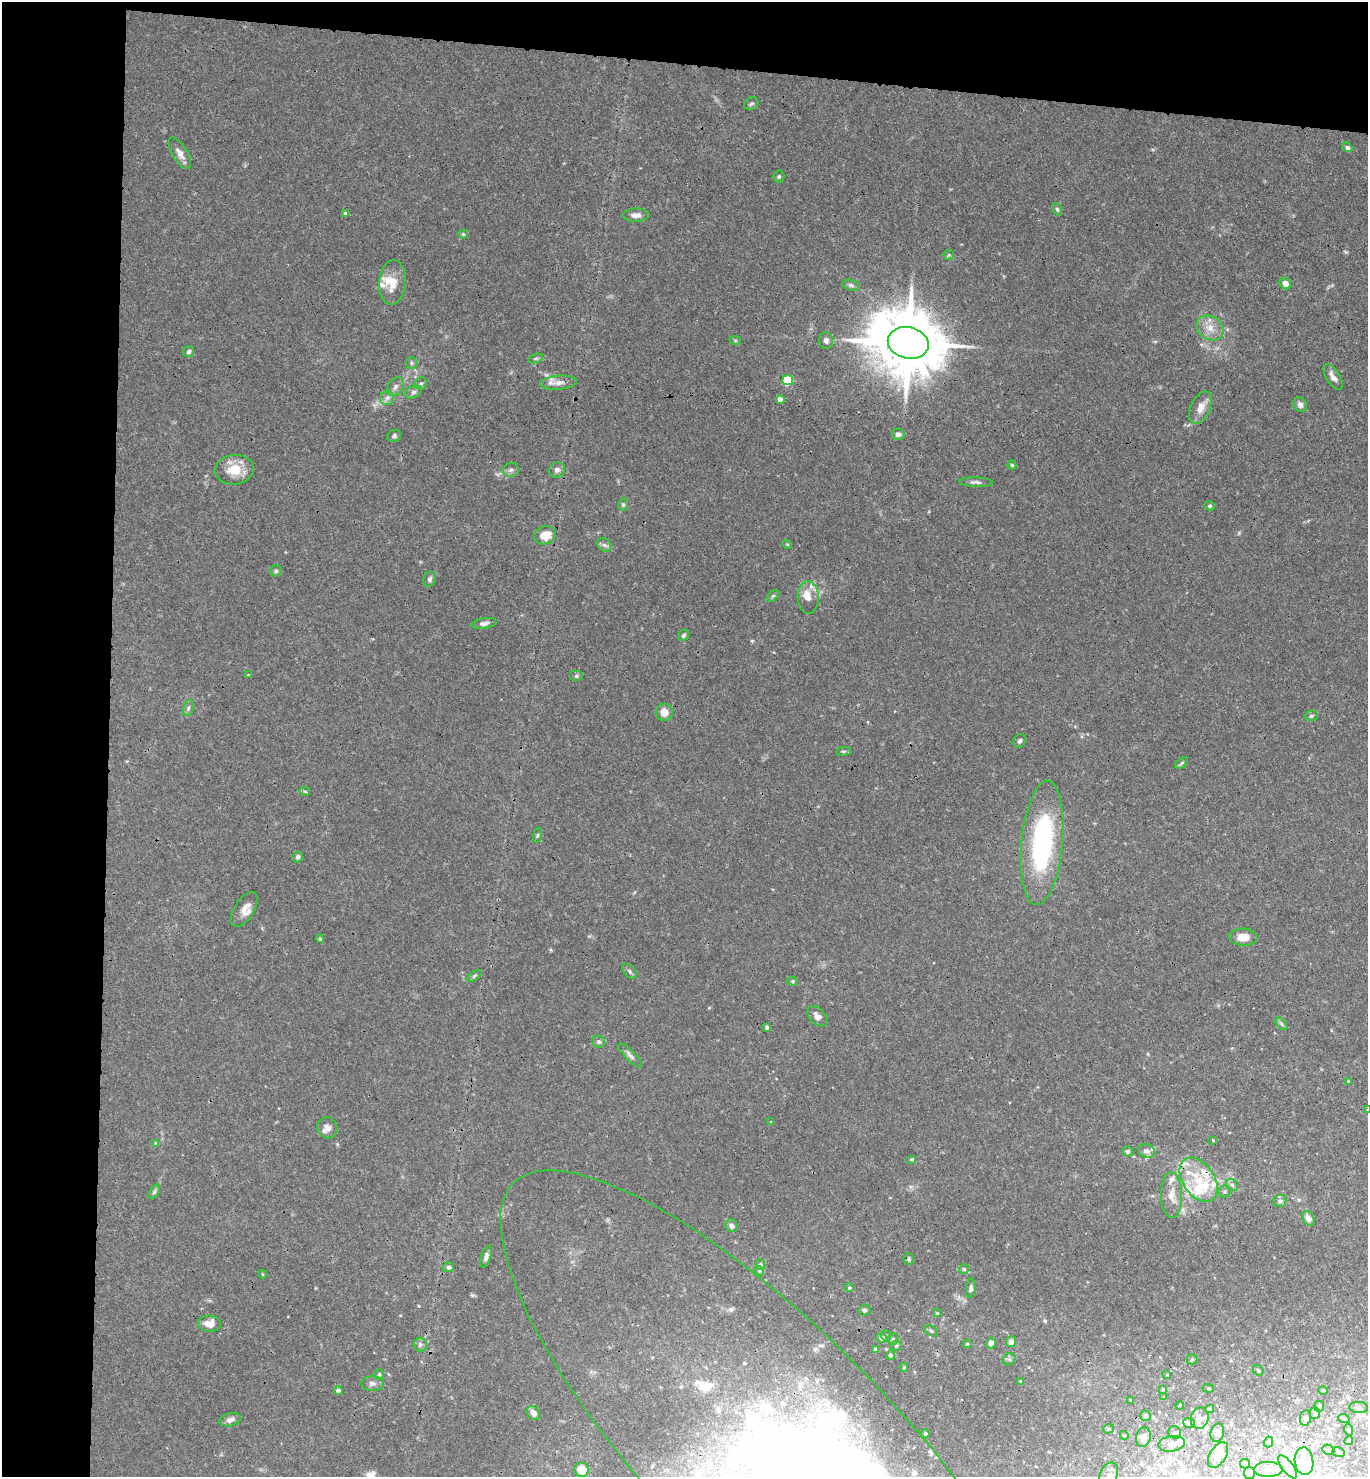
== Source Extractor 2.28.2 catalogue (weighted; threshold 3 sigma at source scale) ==
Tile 1 of 3 x 3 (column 1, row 1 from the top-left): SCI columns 161-1526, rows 2961-4435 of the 4516 x 4442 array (HDU 1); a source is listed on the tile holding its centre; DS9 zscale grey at full resolution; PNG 1370 x 1479 px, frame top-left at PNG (2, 2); each listed source drawn as its Kron ellipse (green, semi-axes under 4 px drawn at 4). Shown black and unused: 12% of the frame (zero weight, under 3 of 4 exposures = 6% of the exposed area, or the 3 px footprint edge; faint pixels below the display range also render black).
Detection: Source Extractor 2.28.2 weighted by HDU 2 'WHT'; one run over the whole footprint, this tile lists its part. Background 0.0362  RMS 0.0029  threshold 0.0131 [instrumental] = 3 sigma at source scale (4.5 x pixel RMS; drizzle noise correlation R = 1.50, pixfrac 1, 0.05/0.05 arcsec/px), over >= 5 px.
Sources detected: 189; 1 inside a brighter object's white glare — neither listed nor drawn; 31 inside a brighter listed object's ellipse — not listed separately; the other 157 listed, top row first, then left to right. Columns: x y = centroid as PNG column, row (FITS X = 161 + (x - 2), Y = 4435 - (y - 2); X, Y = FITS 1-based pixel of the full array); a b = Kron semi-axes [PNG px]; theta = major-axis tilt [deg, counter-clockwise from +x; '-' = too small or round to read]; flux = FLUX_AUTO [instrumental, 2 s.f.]
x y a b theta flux
751 103 7 5 33 0.6
1347 147 6 4 -34 0.63
180 153 17 7 -59 2.2
779 177 6 5 - 0.55
1057 209 6 4 -70 0.48
345 214 4 4 - 0.72
636 215 13 6 2 1.6
463 234 5 4 - 0.34
949 255 5 4 - 0.34
392 282 22 13 85 5
1285 283 6 5 - 2.2
851 285 9 5 -14 0.65
1210 328 14 11 -35 3.4
735 340 6 3 -18 0.33
826 341 8 7 - 0.94
908 343 20 15 -13 2900
189 352 6 5 - 0.64
536 358 8 3 19 0.5
411 363 6 5 - 0.59
1333 377 15 6 -58 1.7
788 380 5 5 - 17
559 383 18 7 4 1.8
421 384 6 6 - 0.59
395 387 10 7 57 1.2
414 392 9 5 27 0.84
387 398 7 7 - 1.1
780 399 4 4 - 2.1
1300 405 8 6 -61 1.2
1201 408 17 10 64 3
898 434 6 5 - 1
394 436 7 5 21 0.68
1012 465 4 4 - 0.35
234 470 19 14 6 6
511 470 8 6 4 0.81
557 470 8 7 - 1.1
976 482 17 4 -2 1
623 504 6 5 - 0.49
1210 506 5 4 - 0.51
545 535 11 9 15 4.1
787 544 5 3 - 0.24
604 545 7 6 - 0.77
276 571 5 5 - 0.57
430 579 7 6 - 0.85
773 596 7 4 44 0.44
808 597 16 10 -88 2.7
484 623 12 5 10 1.1
684 635 6 5 - 0.55
248 675 4 4 - 0.26
576 676 7 5 0 0.54
188 708 8 5 70 0.77
664 712 8 8 - 2.6
1311 716 7 5 14 0.56
1020 741 7 6 - 0.68
843 751 7 3 8 0.42
1182 763 7 4 37 0.49
305 791 5 4 - 0.35
537 835 7 3 81 0.4
1042 843 62 20 84 47
298 857 5 5 - 0.77
244 909 20 10 57 2.7
1243 937 14 8 -5 3.9
320 939 4 4 - 0.38
630 971 9 5 -47 0.69
474 976 8 4 36 0.49
793 981 5 4 - 0.4
817 1016 12 7 -47 1.7
1281 1024 7 4 -46 0.55
767 1027 4 4 - 0.57
599 1042 6 6 - 0.84
630 1055 16 5 -46 1.1
1348 1081 2 2 - 0.19
1367 1109 3 2 - 0.46
771 1122 4 4 - 0.26
327 1128 11 10 - 1.8
1213 1140 4 3 - 0.29
156 1143 4 4 - 0.52
1128 1151 5 5 - 0.78
1147 1151 9 6 -16 1.4
911 1159 5 4 - 0.41
1199 1180 25 15 -56 9.6
1232 1185 6 5 - 0.7
154 1192 8 4 54 0.61
1225 1192 6 6 - 0.53
1171 1195 23 10 -89 3.7
1280 1201 6 6 - 0.91
1308 1218 8 5 -61 1.8
731 1226 6 6 - 1.3
486 1257 11 5 73 0.96
909 1259 5 5 - 0.44
760 1264 5 4 - 0.43
449 1267 5 5 - 0.95
964 1269 5 4 - 0.57
759 1271 5 4 - 0.35
262 1274 4 3 - 0.24
849 1288 4 4 - 0.63
971 1288 9 5 83 0.79
865 1310 6 5 - 0.65
937 1313 4 4 - 0.3
209 1324 11 8 -3 3.3
931 1331 7 5 -38 0.58
886 1336 5 5 - 0.57
881 1338 5 4 - 1.3
893 1339 5 5 - 0.54
1011 1342 5 5 - 1.5
991 1343 5 5 - 1.9
420 1344 7 6 - 0.94
967 1344 4 4 - 0.48
896 1346 5 5 - 0.49
876 1350 4 4 - 1.5
890 1355 4 4 - 0.9
1009 1359 6 5 - 0.62
1192 1359 5 5 - 0.41
904 1367 4 3 - 0.51
1258 1370 6 4 -42 0.46
379 1375 5 4 - 0.51
1167 1375 4 3 - 0.21
1021 1381 4 4 - 0.6
372 1384 11 7 0 1.1
1208 1388 5 4 - 0.39
1163 1390 4 3 - 0.27
1323 1390 5 4 - 0.58
338 1391 4 4 - 1.3
1164 1397 3 3 - 0.3
1131 1400 3 3 - 0.32
1180 1405 4 3 - 0.25
1319 1406 5 5 - 1.2
1359 1407 9 5 -3 0.96
1210 1409 4 3 - 0.4
534 1413 8 6 -52 1.7
1315 1413 6 5 - 0.87
1145 1416 5 5 - 0.58
1200 1418 10 9 - 2.3
1305 1418 8 5 80 1
1344 1419 6 3 -20 0.42
230 1420 11 6 13 1.4
1189 1423 6 5 - 0.7
1109 1429 5 4 - 0.43
1349 1430 6 3 -71 0.36
1175 1433 7 6 - 0.73
1217 1433 9 6 75 0.95
925 1434 4 4 - 0.51
1124 1435 4 4 - 0.49
1143 1437 10 7 78 2
1349 1441 4 4 - 0.6
1268 1442 5 4 - 0.73
1171 1444 13 7 8 1.7
1328 1450 6 5 - 0.54
1338 1452 6 5 - 0.6
1218 1455 14 8 58 1.9
781 1458 384 119 -46 360
1304 1461 14 9 -83 2.6
1245 1464 5 4 - 0.94
1287 1467 14 5 -53 1.4
1268 1469 14 7 1 1.8
581 1470 7 7 - 4.9
1250 1473 6 5 - 0.88
1108 1476 14 9 68 1.7
Overlapping masked pixels (flux is a lower limit): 2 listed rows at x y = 908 343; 781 1458
Isophote crosses this tile's border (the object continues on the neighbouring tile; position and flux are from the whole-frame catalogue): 3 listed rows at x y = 1367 1109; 781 1458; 1108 1476